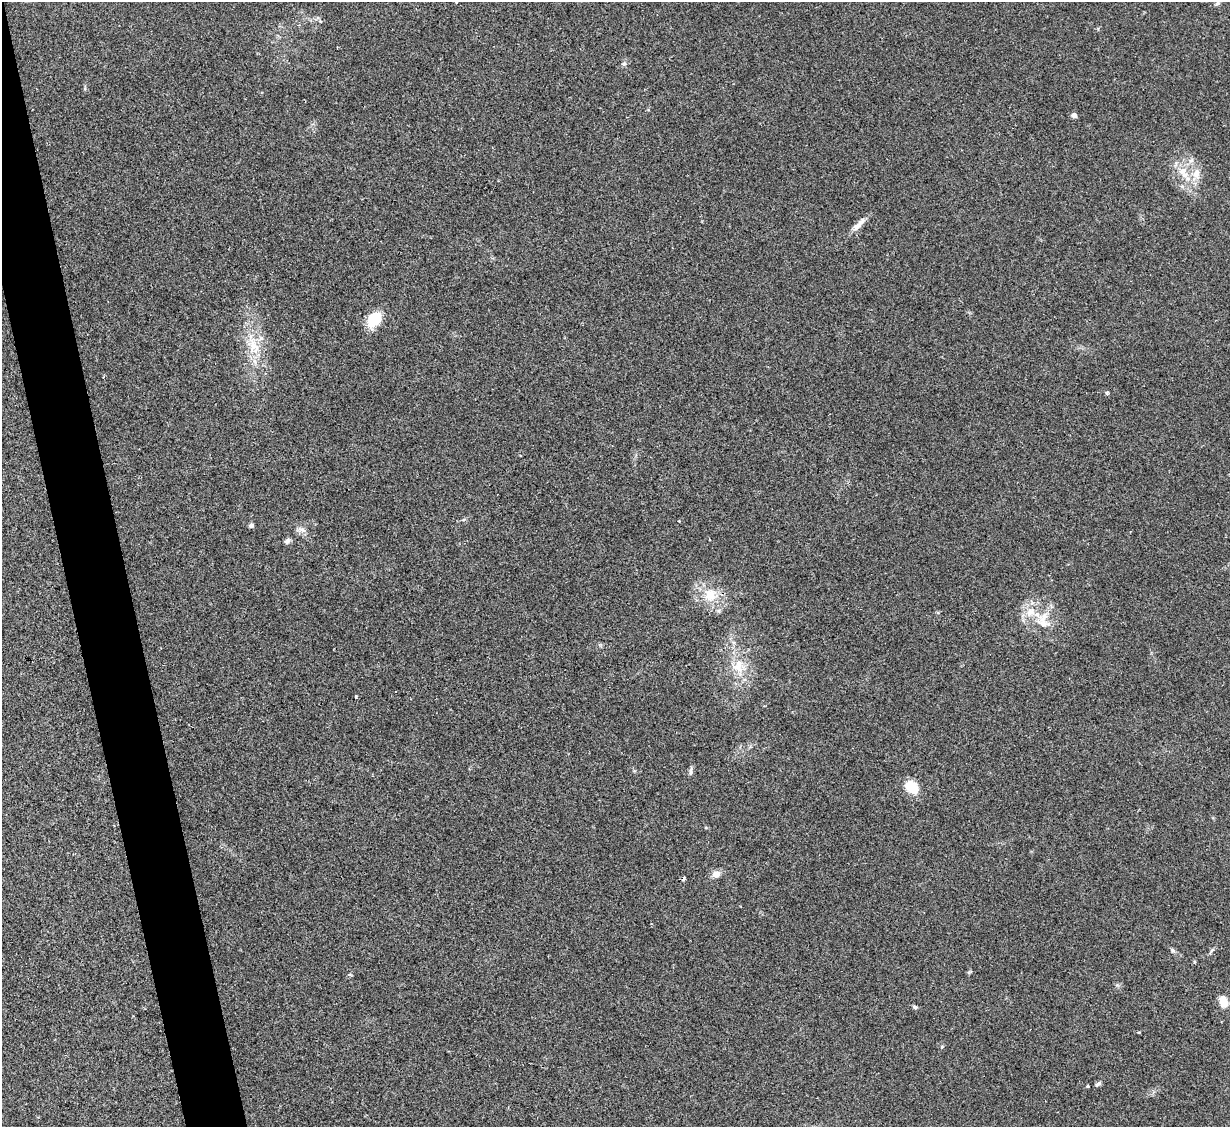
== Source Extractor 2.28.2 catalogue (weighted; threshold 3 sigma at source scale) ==
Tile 11 of 4 x 4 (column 3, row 3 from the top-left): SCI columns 2455-3682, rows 1377-2501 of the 4909 x 4890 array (HDU 1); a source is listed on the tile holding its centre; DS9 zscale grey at full resolution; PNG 1232 x 1129 px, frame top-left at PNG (2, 2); no overlay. Shown black and unused: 4% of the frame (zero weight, under 2 of 3 exposures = <1% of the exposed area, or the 3 px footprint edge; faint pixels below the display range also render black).
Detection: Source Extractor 2.28.2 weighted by HDU 2 'WHT'; one run over the whole footprint, this tile lists its part. Background 0.0906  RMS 0.0097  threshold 0.0434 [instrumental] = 3 sigma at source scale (4.5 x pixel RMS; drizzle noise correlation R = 1.50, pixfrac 1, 0.05/0.05 arcsec/px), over >= 5 px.
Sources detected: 31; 1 cosmic-ray / hot-pixel residue — not listed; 4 inside a brighter listed object's ellipse — not listed separately; the other 26 listed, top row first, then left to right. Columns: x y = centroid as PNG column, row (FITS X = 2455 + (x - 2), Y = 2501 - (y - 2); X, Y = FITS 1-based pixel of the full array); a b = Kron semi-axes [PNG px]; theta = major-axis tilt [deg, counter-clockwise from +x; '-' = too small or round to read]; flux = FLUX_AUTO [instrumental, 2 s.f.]
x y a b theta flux
1218 3 7 6 - 2.3
624 64 6 5 - 2
1074 115 4 4 - 6
1191 160 7 6 - 2.9
1183 172 19 12 -58 17
859 224 22 7 46 8
374 319 17 11 50 29
253 345 24 13 -68 22
1107 393 5 4 - 1.4
251 525 6 5 - 1.9
301 529 10 6 -10 3.8
287 541 8 6 65 2.6
710 595 20 17 77 21
1043 620 27 17 83 22
738 666 23 14 78 21
356 696 3 3 - 1.4
691 771 13 3 83 2.3
912 787 17 12 -47 18
716 874 10 8 17 6.3
1172 950 7 4 -71 1.5
349 974 5 3 - 1.2
1223 1001 12 8 -72 13
915 1007 6 4 -12 1.8
942 1047 5 4 - 1.1
1098 1084 8 5 37 2.3
1088 1086 3 3 - 1.1
Isophote crosses this tile's border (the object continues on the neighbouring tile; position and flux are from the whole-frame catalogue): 1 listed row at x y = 1218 3